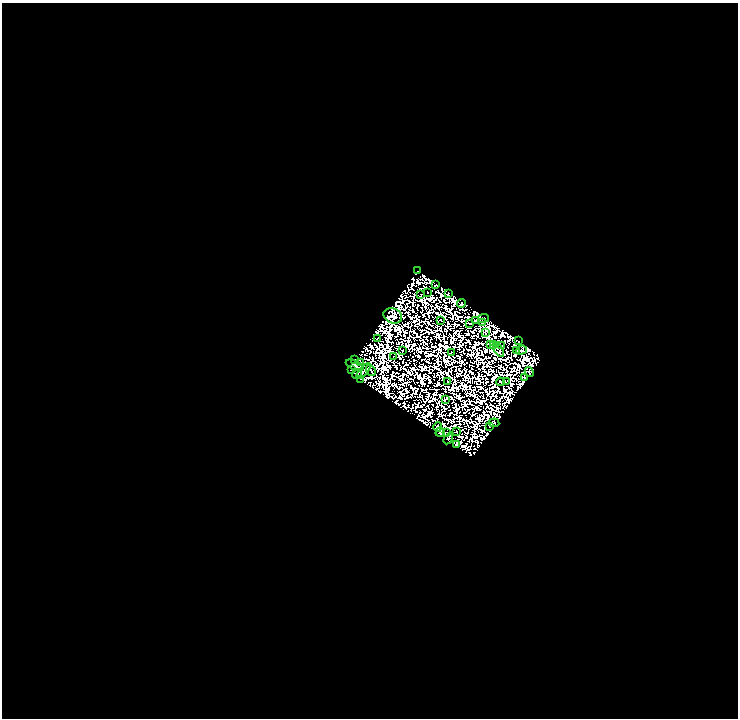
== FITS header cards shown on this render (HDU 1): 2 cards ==
NAXIS1  =                  736
NAXIS2  =                  716

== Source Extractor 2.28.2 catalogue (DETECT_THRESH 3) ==
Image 736 x 716 px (HDU 1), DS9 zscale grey, 1 PNG px = 1 image px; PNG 740 x 720 px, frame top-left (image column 1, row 716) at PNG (2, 3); each listed source drawn as its Kron ellipse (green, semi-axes under 4 px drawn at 4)
Background 0.0323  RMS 4.9e-06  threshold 1.47e-05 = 3 sigma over >= 5 px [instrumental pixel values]
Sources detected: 151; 105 with non-positive FLUX_AUTO (blend fragments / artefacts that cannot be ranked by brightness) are neither listed nor drawn; the other 46 listed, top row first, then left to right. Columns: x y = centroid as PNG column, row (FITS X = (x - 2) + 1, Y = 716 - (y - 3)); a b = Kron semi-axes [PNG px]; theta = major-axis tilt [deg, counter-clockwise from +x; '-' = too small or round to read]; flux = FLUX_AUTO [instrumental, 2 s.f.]
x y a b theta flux
417 271 3 2 - 0.46
436 285 2 2 - 0.64
427 292 2 2 - 0.42
448 293 3 2 - 1.6
421 295 3 2 - 0.82
461 304 4 3 - 0.022
393 316 9 7 -22 4.1
483 318 5 2 - 2.5
441 320 2 2 - 0.46
475 321 4 2 - 0.6
470 323 4 2 - 0.69
483 323 3 2 - 0.23
485 333 3 3 - 0.86
378 338 3 2 - 1.6
519 341 3 2 - 0.41
490 344 3 2 - 0.45
494 346 4 2 - 0.46
502 346 3 2 - 1.2
498 349 8 3 -60 0.22
403 350 2 2 - 0.27
521 350 6 4 19 1.1
516 351 3 2 - 0.54
452 353 3 2 - 0.59
393 357 2 2 - 0.46
355 359 2 2 - 0.44
361 363 4 2 - 0.067
355 365 9 4 -24 3.3
352 370 3 2 - 0.77
364 371 9 2 48 0.92
371 371 6 2 -59 0.24
529 372 5 3 - 2.7
357 374 5 5 - 0.68
524 377 3 2 - 0.6
360 379 3 2 - 0.58
448 381 3 3 - 0.87
500 382 4 2 - 0.14
506 382 2 2 - 0.83
445 399 4 3 - 0.38
494 423 5 2 - 0.21
490 426 3 2 - 0.048
438 427 5 3 - 0.65
456 431 2 2 - 0.017
440 432 5 2 - 1.4
446 433 2 2 - 0.62
448 439 6 3 57 0.26
456 444 3 3 - 0.84
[105 non-positive-flux detections neither listed nor drawn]